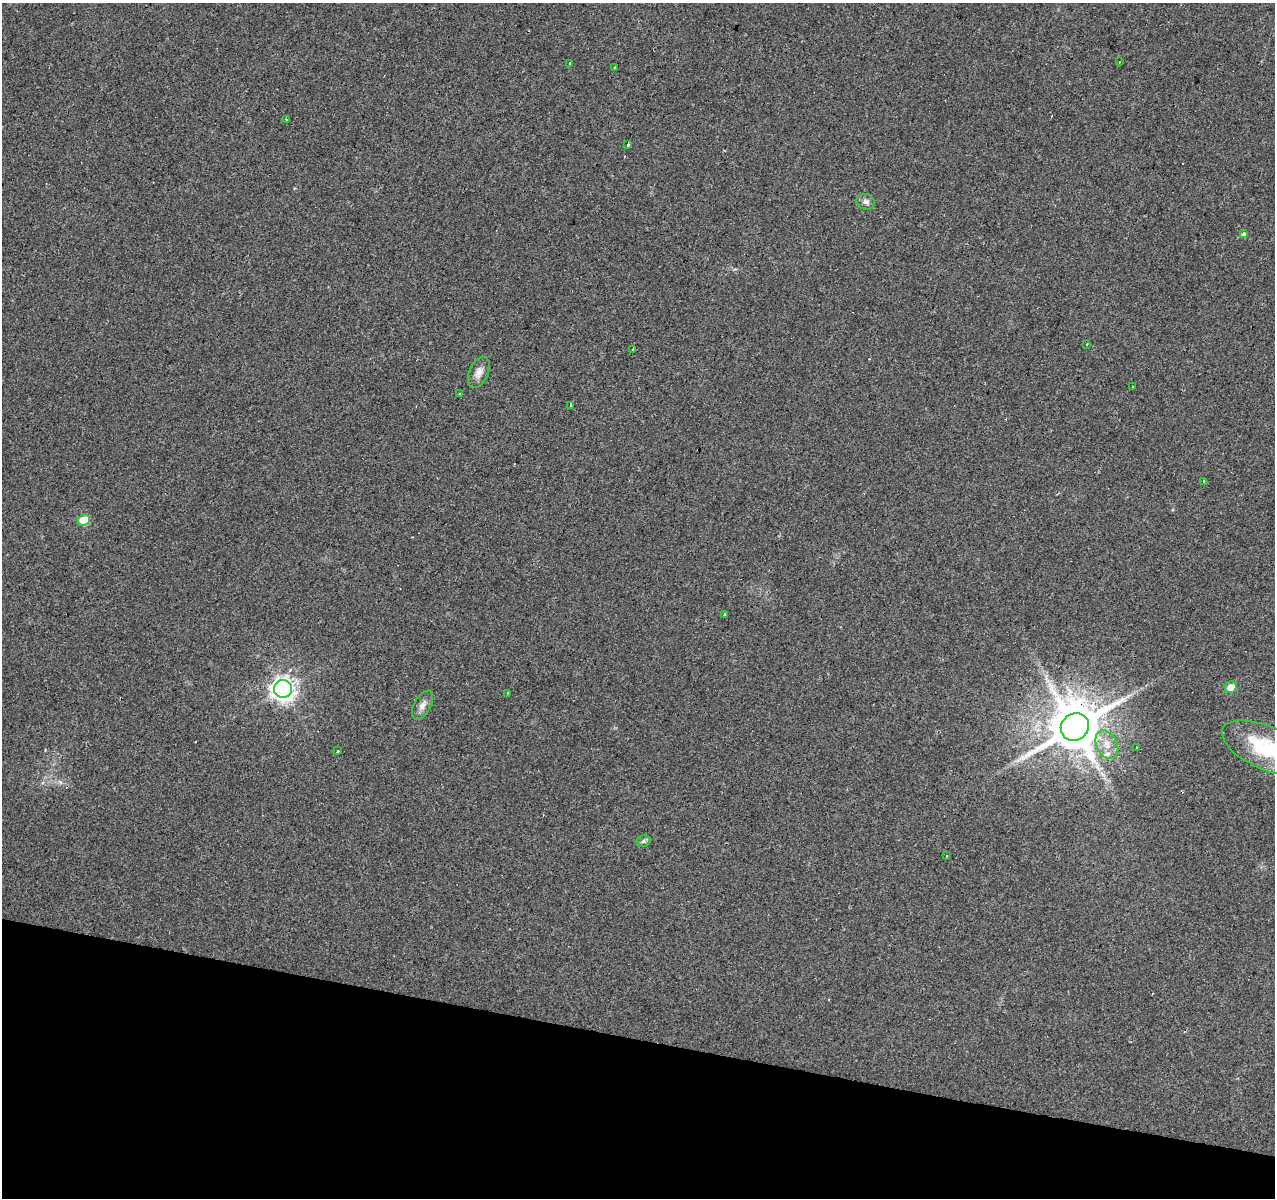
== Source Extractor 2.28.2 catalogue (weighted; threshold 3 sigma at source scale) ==
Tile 15 of 4 x 4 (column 3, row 4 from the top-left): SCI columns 2554-3826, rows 281-1476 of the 5100 x 5286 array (HDU 1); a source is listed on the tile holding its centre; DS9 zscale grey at full resolution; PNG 1277 x 1200 px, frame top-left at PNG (2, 3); each listed source drawn as its Kron ellipse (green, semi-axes under 4 px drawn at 4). Shown black and unused: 13% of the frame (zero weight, under 2 of 3 exposures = <1% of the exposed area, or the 3 px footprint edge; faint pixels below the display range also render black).
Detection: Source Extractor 2.28.2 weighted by HDU 2 'WHT'; one run over the whole footprint, this tile lists its part. Background 0.0685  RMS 0.007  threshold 0.0315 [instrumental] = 3 sigma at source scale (4.5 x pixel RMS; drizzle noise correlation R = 1.50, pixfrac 1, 0.0396/0.0396 arcsec/px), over >= 5 px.
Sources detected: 34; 6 cosmic-ray / hot-pixel residue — neither listed nor drawn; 1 inside a brighter listed object's ellipse — not listed separately; the other 27 listed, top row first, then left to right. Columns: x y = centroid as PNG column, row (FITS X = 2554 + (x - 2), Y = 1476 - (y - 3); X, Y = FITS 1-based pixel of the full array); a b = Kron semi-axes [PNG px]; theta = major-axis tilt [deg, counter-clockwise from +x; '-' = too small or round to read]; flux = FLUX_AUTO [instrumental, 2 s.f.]
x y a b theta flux
1119 62 3 3 - 1.2
569 63 3 2 - 0.83
615 68 3 3 - 1.4
286 119 3 3 - 2
628 145 3 3 - 2
866 202 9 7 -19 2.6
1243 234 3 3 - 15
1086 344 3 2 - 0.9
633 349 3 2 - 1.8
479 372 16 9 66 5.2
1132 387 3 3 - 4.9
459 393 3 2 - 0.8
570 405 4 3 - 5.6
1204 481 3 3 - 5.8
84 520 6 5 - 22
724 615 3 3 - 4
1231 687 6 5 - 8.3
283 689 9 9 - 460
507 693 3 2 - 1
422 705 16 8 60 4.3
1075 727 14 13 - 3500
1107 745 15 10 -63 8
1136 748 3 3 - 1.5
1267 748 48 21 -23 48
337 751 4 3 - 3
643 841 7 5 22 1.5
946 856 3 2 - 0.59
Overlapping masked pixels (flux is a lower limit): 1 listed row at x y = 1075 727
Isophote crosses this tile's border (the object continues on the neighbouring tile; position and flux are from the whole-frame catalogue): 1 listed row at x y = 1267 748